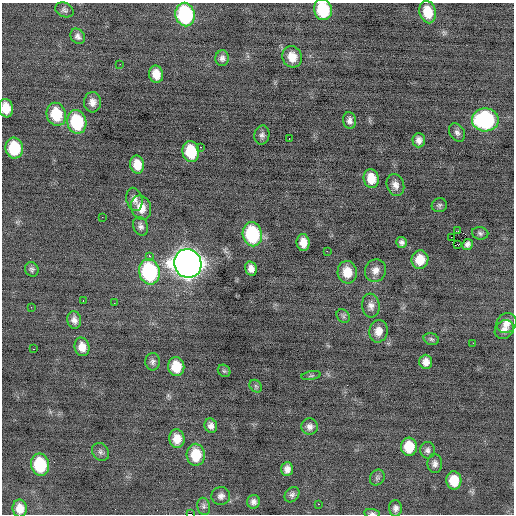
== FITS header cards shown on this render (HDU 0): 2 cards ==
NAXIS1  =                  512 / Axis length
NAXIS2  =                  512 / Axis length

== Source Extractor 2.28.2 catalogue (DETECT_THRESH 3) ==
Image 512 x 512 px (HDU 0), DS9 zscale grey, 1 PNG px = 1 image px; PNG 516 x 516 px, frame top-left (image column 1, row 512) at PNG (2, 3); each listed source drawn as its Kron ellipse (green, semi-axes under 4 px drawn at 4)
Background -0.116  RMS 0.77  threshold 2.31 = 3 sigma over >= 5 px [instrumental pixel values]
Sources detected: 87; all 87 listed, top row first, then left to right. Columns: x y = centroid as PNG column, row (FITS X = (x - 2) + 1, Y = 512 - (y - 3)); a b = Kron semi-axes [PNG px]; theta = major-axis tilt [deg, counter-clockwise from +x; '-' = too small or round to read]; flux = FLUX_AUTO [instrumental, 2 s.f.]
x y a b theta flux
64 10 9 7 -23 150
323 10 11 9 -75 2600
428 12 11 8 -76 1100
185 14 12 9 -79 5700
78 36 8 6 -54 200
292 57 11 9 -69 630
222 58 8 7 - 210
120 64 3 2 - 46
156 74 9 7 -77 600
92 102 10 8 87 350
6 108 9 7 -80 780
56 114 11 9 -75 1800
485 120 13 11 1 6300
349 121 8 6 -79 220
77 122 12 9 -78 3200
457 133 10 7 -56 190
262 135 9 7 80 190
289 139 3 2 - 57
419 140 7 6 - 240
200 147 2 2 - 230
14 148 10 8 -82 2100
191 151 10 8 -80 1900
137 165 9 7 -79 750
371 178 9 7 -78 790
395 185 11 8 -70 320
134 199 12 8 -77 290
439 205 7 7 - 110
141 208 12 9 -72 660
102 217 2 2 - 78
141 226 9 7 -67 190
458 231 2 2 - 760
480 233 8 6 -11 140
252 234 12 9 -78 4200
451 237 4 2 - 520
402 242 5 5 - 160
303 243 8 6 -85 510
467 244 5 5 - 130
458 245 4 2 - 140
327 251 2 2 - 530
149 256 4 3 - 83
420 260 9 8 - 850
188 263 14 13 - 52000
32 269 7 6 - 140
251 269 7 5 -76 320
375 270 11 10 - 390
149 272 13 10 -78 5800
347 272 11 9 -83 930
83 301 2 2 - 65
114 303 2 2 - 37
371 306 12 9 -83 310
31 307 3 2 - 49
343 316 7 6 - 140
74 320 9 7 -76 260
507 323 10 9 - 370
504 329 10 8 41 340
378 331 11 9 79 490
431 339 8 5 -16 110
473 343 2 2 - 81
82 347 9 7 -76 470
33 349 3 2 - 140
153 362 9 7 -88 170
426 362 7 6 - 340
176 367 9 8 - 1100
224 371 7 5 -42 91
311 376 10 4 11 90
256 386 7 5 -45 100
211 426 7 6 - 230
310 427 8 8 - 240
177 439 9 7 -85 630
409 447 9 8 - 1200
427 450 8 7 - 180
101 452 9 7 -56 180
196 455 11 9 -87 1400
435 464 9 7 -86 220
40 465 11 9 -80 2700
287 469 7 6 - 270
377 478 8 7 - 140
454 480 9 7 -88 1100
292 495 8 6 49 160
221 496 9 9 - 230
253 502 7 6 - 210
318 504 2 2 - 210
204 506 8 6 -78 160
20 508 9 7 -82 500
395 508 8 6 -89 210
372 513 8 4 -5 98
190 514 3 2 - 1200
At the frame edge (FLAGS 8, measured only in part): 4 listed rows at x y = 323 10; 6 108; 372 513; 190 514